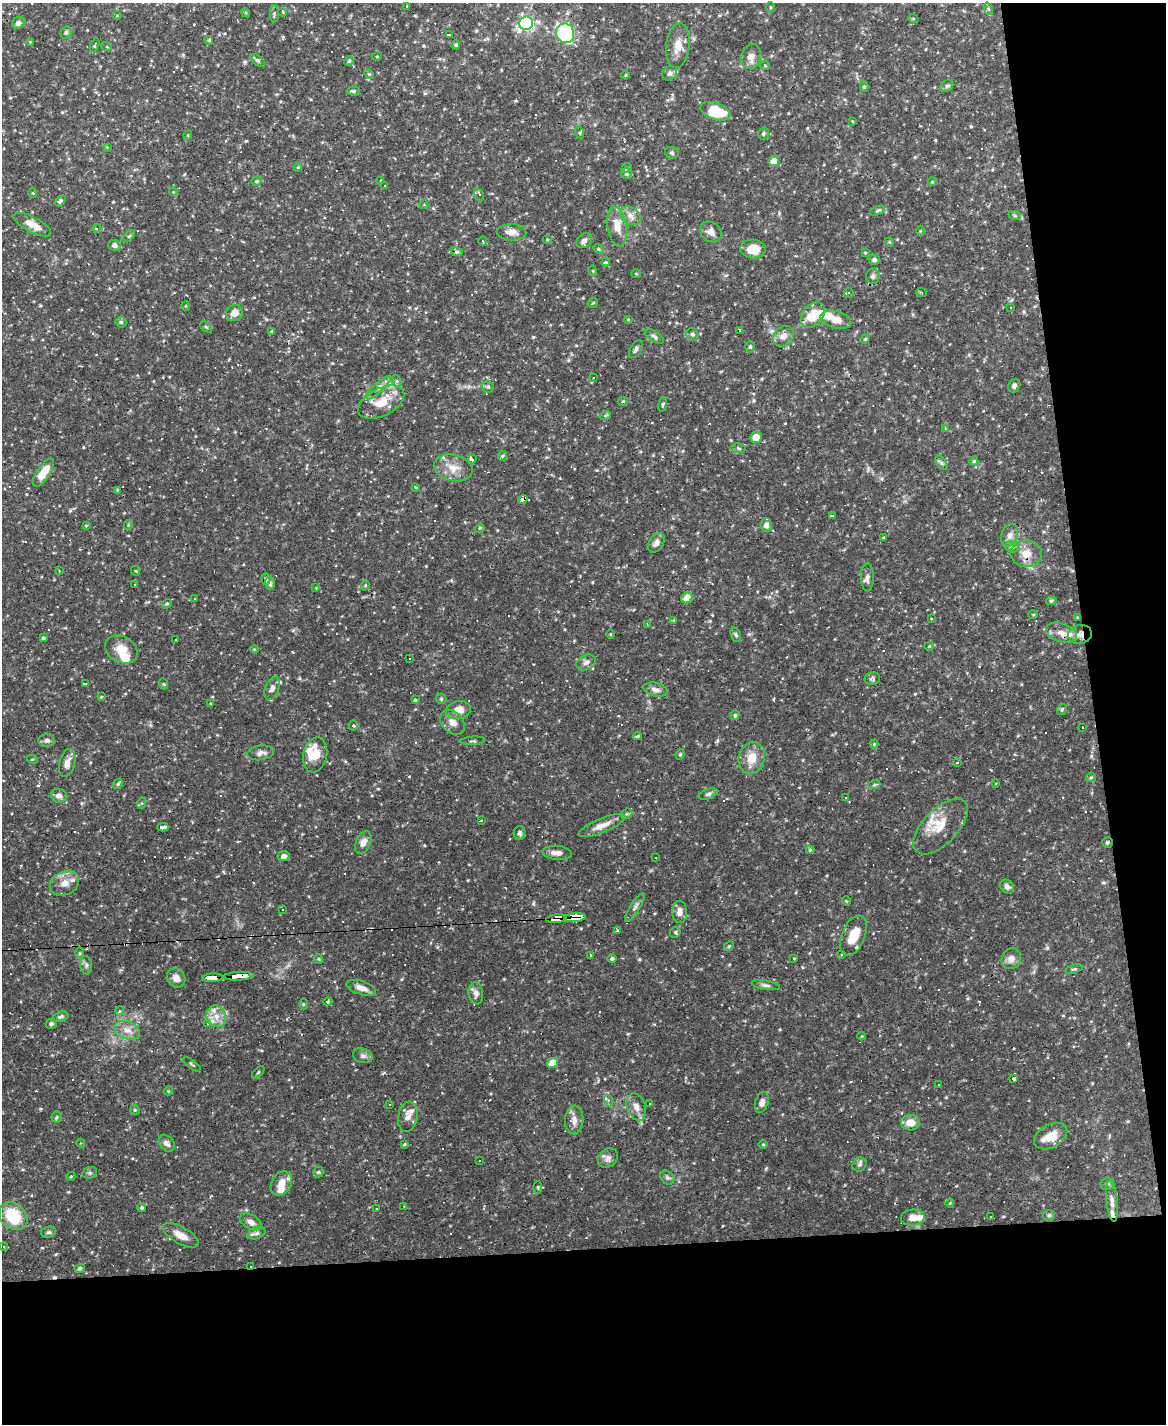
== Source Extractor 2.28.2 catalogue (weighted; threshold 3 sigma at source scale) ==
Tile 12 of 4 x 3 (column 4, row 3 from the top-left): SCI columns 3492-4655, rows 237-1658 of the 4655 x 4633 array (HDU 1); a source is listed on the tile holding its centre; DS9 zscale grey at full resolution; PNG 1168 x 1426 px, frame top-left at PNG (2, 3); each listed source drawn as its Kron ellipse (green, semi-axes under 4 px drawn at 4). Shown black and unused: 19% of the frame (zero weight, under 2 of 3 exposures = <1% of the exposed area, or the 3 px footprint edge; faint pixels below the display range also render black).
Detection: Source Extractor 2.28.2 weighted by HDU 2 'WHT'; one run over the whole footprint, this tile lists its part. Background 0.123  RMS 0.0039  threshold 0.0176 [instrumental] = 3 sigma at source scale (4.5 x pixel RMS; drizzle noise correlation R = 1.50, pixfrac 1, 0.05/0.05 arcsec/px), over >= 5 px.
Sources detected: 369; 2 inside a brighter object's white glare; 70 cosmic-ray / hot-pixel residue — neither listed nor drawn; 15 inside a brighter listed object's ellipse — not listed separately; the other 282 listed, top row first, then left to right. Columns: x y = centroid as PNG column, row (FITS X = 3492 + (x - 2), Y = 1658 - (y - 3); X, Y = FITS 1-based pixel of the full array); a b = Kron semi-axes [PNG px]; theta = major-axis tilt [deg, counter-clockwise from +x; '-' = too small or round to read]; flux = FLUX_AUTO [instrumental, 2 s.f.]
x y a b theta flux
406 6 3 2 - 0.29
770 7 5 3 - 0.32
989 9 6 4 -69 0.68
283 12 4 3 - 0.28
246 13 4 3 - 0.42
274 14 9 4 -89 0.69
117 15 5 3 - 0.36
913 18 5 3 - 0.36
18 23 7 5 29 1.6
526 23 7 6 - 98
66 33 6 5 - 0.96
565 33 10 9 - 50
449 34 3 3 - 0.94
209 40 4 4 - 0.43
30 42 3 3 - 0.32
95 45 7 3 68 0.48
456 45 4 4 - 0.7
678 46 22 11 83 5.2
107 47 5 3 - 0.41
377 56 5 3 - 0.31
751 57 13 9 76 2.5
258 60 8 4 -40 0.74
349 61 5 4 - 0.49
765 66 5 3 - 0.44
670 73 8 7 - 1.3
369 74 5 4 - 0.44
626 75 4 3 - 0.29
947 86 7 5 43 0.72
864 87 5 4 - 0.64
353 91 7 4 -1 0.78
715 111 15 8 -20 15
852 121 4 2 - 0.3
580 133 6 3 -72 0.52
763 134 6 5 - 0.64
188 135 4 3 - 0.35
107 147 4 4 - 0.35
672 153 7 6 - 0.75
774 161 5 5 - 4.7
298 167 4 3 - 0.34
627 168 6 4 32 0.56
627 174 6 5 - 0.76
381 180 4 3 - 0.37
257 181 5 4 - 0.52
932 182 4 4 - 0.39
385 186 3 3 - 0.67
173 192 4 3 - 0.3
33 193 5 3 - 0.3
479 194 7 4 -64 0.76
60 201 6 4 47 0.84
424 205 4 4 - 0.51
877 211 8 4 23 0.7
630 216 11 8 -33 2.4
1015 216 6 4 -19 0.54
32 225 21 7 -28 4.3
617 227 20 9 -81 5
97 228 4 3 - 0.39
920 231 5 3 - 0.33
512 232 15 8 -2 2.8
711 232 12 9 -38 2.5
129 236 7 4 43 0.69
547 239 5 3 - 0.34
483 241 5 3 - 0.31
584 241 8 6 41 1.6
889 242 5 4 - 0.37
114 245 6 5 - 1.3
598 249 5 4 - 0.55
753 249 13 9 -4 6.7
457 252 6 4 -17 0.58
865 253 4 2 - 0.35
874 260 6 5 - 0.91
605 262 4 3 - 31
593 271 5 3 - 0.35
636 274 5 4 - 0.43
872 276 8 6 84 1.1
921 292 5 3 - 0.4
849 293 5 4 - 0.97
593 303 5 3 - 0.38
186 306 4 3 - 0.31
1011 308 3 2 - 0.34
234 313 9 8 - 3.1
813 315 14 10 49 9
628 319 4 4 - 0.36
836 320 16 8 -16 3.9
121 322 5 5 - 0.71
206 327 6 4 -44 0.51
740 330 3 3 - 3.5
272 331 4 3 - 0.42
692 334 6 5 - 0.8
654 336 11 5 -32 0.95
783 336 11 9 43 3
865 339 5 4 - 0.48
750 347 5 4 - 0.61
636 349 10 5 58 1.1
593 378 3 2 - 0.22
397 381 6 4 -71 0.62
1014 386 7 5 67 0.96
488 387 6 5 - 0.85
378 388 16 5 43 2
623 401 5 4 - 0.42
381 402 25 13 27 8.8
663 404 7 4 78 0.57
605 416 6 3 19 0.44
945 429 4 3 - 0.32
756 437 6 5 - 4.1
738 448 7 4 -8 0.82
503 456 5 4 - 0.57
472 459 4 3 - 36
974 461 4 4 - 0.48
941 463 8 5 -57 0.85
453 468 19 13 -13 5.6
43 473 16 6 56 7.6
415 487 4 3 - 0.46
117 490 4 3 - 0.31
523 499 5 3 - 19
833 516 4 3 - 13
86 525 4 3 - 0.45
128 525 4 4 - 0.4
766 525 7 5 90 1.7
480 528 5 4 - 0.59
1010 535 12 8 71 2.1
883 537 3 2 - 0.36
656 543 10 7 54 2.1
1012 547 7 5 -16 0.88
1026 554 15 13 -2 5.1
59 571 4 3 - 0.43
136 571 5 3 - 0.35
867 577 14 6 -89 1.6
266 579 5 4 - 2
270 584 6 5 - 0.7
135 585 4 2 - 0.29
365 585 5 4 - 0.47
316 588 3 3 - 0.28
687 598 6 5 - 4.2
195 599 3 3 - 0.65
1051 601 5 4 - 0.64
167 604 5 4 - 0.51
1033 615 5 3 - 0.36
1077 617 3 3 - 0.28
931 618 3 3 - 0.67
674 620 4 4 - 0.37
647 624 3 2 - 0.34
1061 633 16 9 -17 3.4
610 634 5 3 - 0.34
1080 634 12 9 15 2.6
736 635 8 5 -71 0.73
43 638 3 3 - 0.67
175 640 3 2 - 0.43
929 646 4 4 - 0.37
121 649 17 13 -30 5.7
254 649 4 3 - 0.35
409 659 2 2 - 0.36
586 663 10 7 25 1.6
872 678 8 6 12 0.82
85 684 3 3 - 19
164 684 5 3 - 0.36
272 688 12 7 70 1.7
655 690 12 6 -13 1.8
101 697 4 3 - 0.33
441 699 6 5 - 0.54
415 700 3 3 - 0.39
210 703 3 2 - 0.34
1062 709 6 4 58 0.62
458 710 12 9 9 3.8
735 715 5 4 - 0.7
452 722 14 10 -44 3.4
354 725 5 5 - 0.77
1083 727 2 2 - 0.32
637 736 4 3 - 0.85
47 740 8 6 -1 1.3
473 741 12 2 4 0.58
874 744 4 4 - 0.34
261 753 13 7 8 1.9
680 754 5 4 - 0.51
315 755 18 12 77 7.1
752 758 16 13 73 5.8
32 759 5 3 - 0.36
957 762 4 3 - 0.62
67 763 14 8 76 2.7
1091 777 5 4 - 0.44
996 783 3 2 - 0.42
118 784 6 4 44 0.54
874 785 6 4 18 0.52
708 794 10 5 18 0.88
59 796 8 7 - 1.8
846 798 2 2 - 0.35
142 803 5 3 - 0.45
627 814 6 5 - 0.57
481 821 3 3 - 0.9
602 825 25 7 22 3.8
163 827 5 4 - 19
941 827 34 17 46 10
520 833 7 6 - 1.1
1107 842 5 5 - 0.66
363 843 12 7 65 2.4
810 850 4 4 - 0.53
557 853 15 7 -6 2.6
284 856 6 5 - 1.6
656 858 3 2 - 0.21
64 883 15 11 26 4.2
1007 887 8 6 -48 1.2
846 901 5 3 - 0.3
635 908 17 4 58 1.7
283 910 3 3 - 0.87
680 912 11 7 -88 2.6
575 918 10 4 5 160
557 919 10 4 6 130
617 930 4 3 - 0.38
675 932 6 5 - 0.6
854 935 21 11 68 7.3
729 946 5 4 - 0.47
79 953 6 4 90 0.48
842 954 4 3 - 0.59
591 956 3 3 - 1.5
794 958 3 2 - 0.5
319 959 5 3 - 0.35
612 959 5 4 - 0.77
1011 959 10 9 - 2.6
86 965 9 6 -81 1.1
1074 969 9 3 16 0.59
239 976 15 4 3 100
176 978 10 9 - 2.7
213 978 10 4 3 47
766 985 14 4 -9 1.1
361 988 15 6 -17 2.7
476 993 11 7 -82 1.8
328 1001 4 3 - 26
303 1004 5 3 - 0.44
120 1011 5 4 - 0.46
216 1016 11 9 -65 3.6
61 1017 8 4 18 0.82
51 1024 5 5 - 0.75
207 1024 3 3 - 1.3
127 1030 13 8 -20 3.6
862 1036 4 3 - 0.31
363 1056 10 7 -17 1.4
553 1063 5 5 - 6.4
192 1064 10 3 -35 0.61
258 1072 7 3 45 0.45
1014 1078 4 3 - 2.1
938 1084 3 2 - 0.45
168 1091 4 3 - 0.34
609 1100 6 4 -70 0.55
762 1102 11 6 72 1.9
650 1104 2 2 - 0.3
389 1105 3 3 - 0.82
636 1107 14 9 -71 2.8
135 1110 5 4 - 0.43
57 1117 6 5 - 0.56
408 1117 15 10 80 3
574 1120 14 9 87 2.8
911 1123 9 8 - 4.1
1051 1136 18 11 29 6.1
80 1143 4 3 - 0.29
167 1143 9 6 -44 1.5
404 1144 4 3 - 0.46
763 1145 5 3 - 0.33
608 1158 11 8 47 1.9
480 1161 3 3 - 1.1
859 1165 7 6 - 1
318 1172 5 5 - 0.51
90 1173 7 5 20 0.75
71 1176 4 3 - 0.32
667 1178 8 6 -45 0.92
281 1183 13 9 59 4.4
1107 1184 7 6 - 0.82
538 1187 6 3 89 0.47
1112 1201 21 5 -84 2.5
950 1203 4 4 - 0.48
404 1206 3 3 - 0.32
142 1207 4 4 - 0.66
376 1209 3 2 - 0.35
1049 1215 6 5 - 0.7
13 1216 16 12 -43 16
991 1217 2 2 - 0.34
913 1218 12 8 4 4
251 1222 12 7 -28 1.8
48 1232 7 5 3 0.9
256 1233 9 5 18 1.2
181 1235 20 8 -30 3.7
4 1247 4 3 - 0.43
251 1266 3 2 - 0.65
80 1268 5 4 - 0.69
Overlapping masked pixels (flux is a lower limit): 10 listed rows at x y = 523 499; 1026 554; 266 579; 1080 634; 1107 842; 575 918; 557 919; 239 976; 213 978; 251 1266
Unlisted compact peaks at least as high as the median listed source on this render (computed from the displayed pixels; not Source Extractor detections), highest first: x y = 639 959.